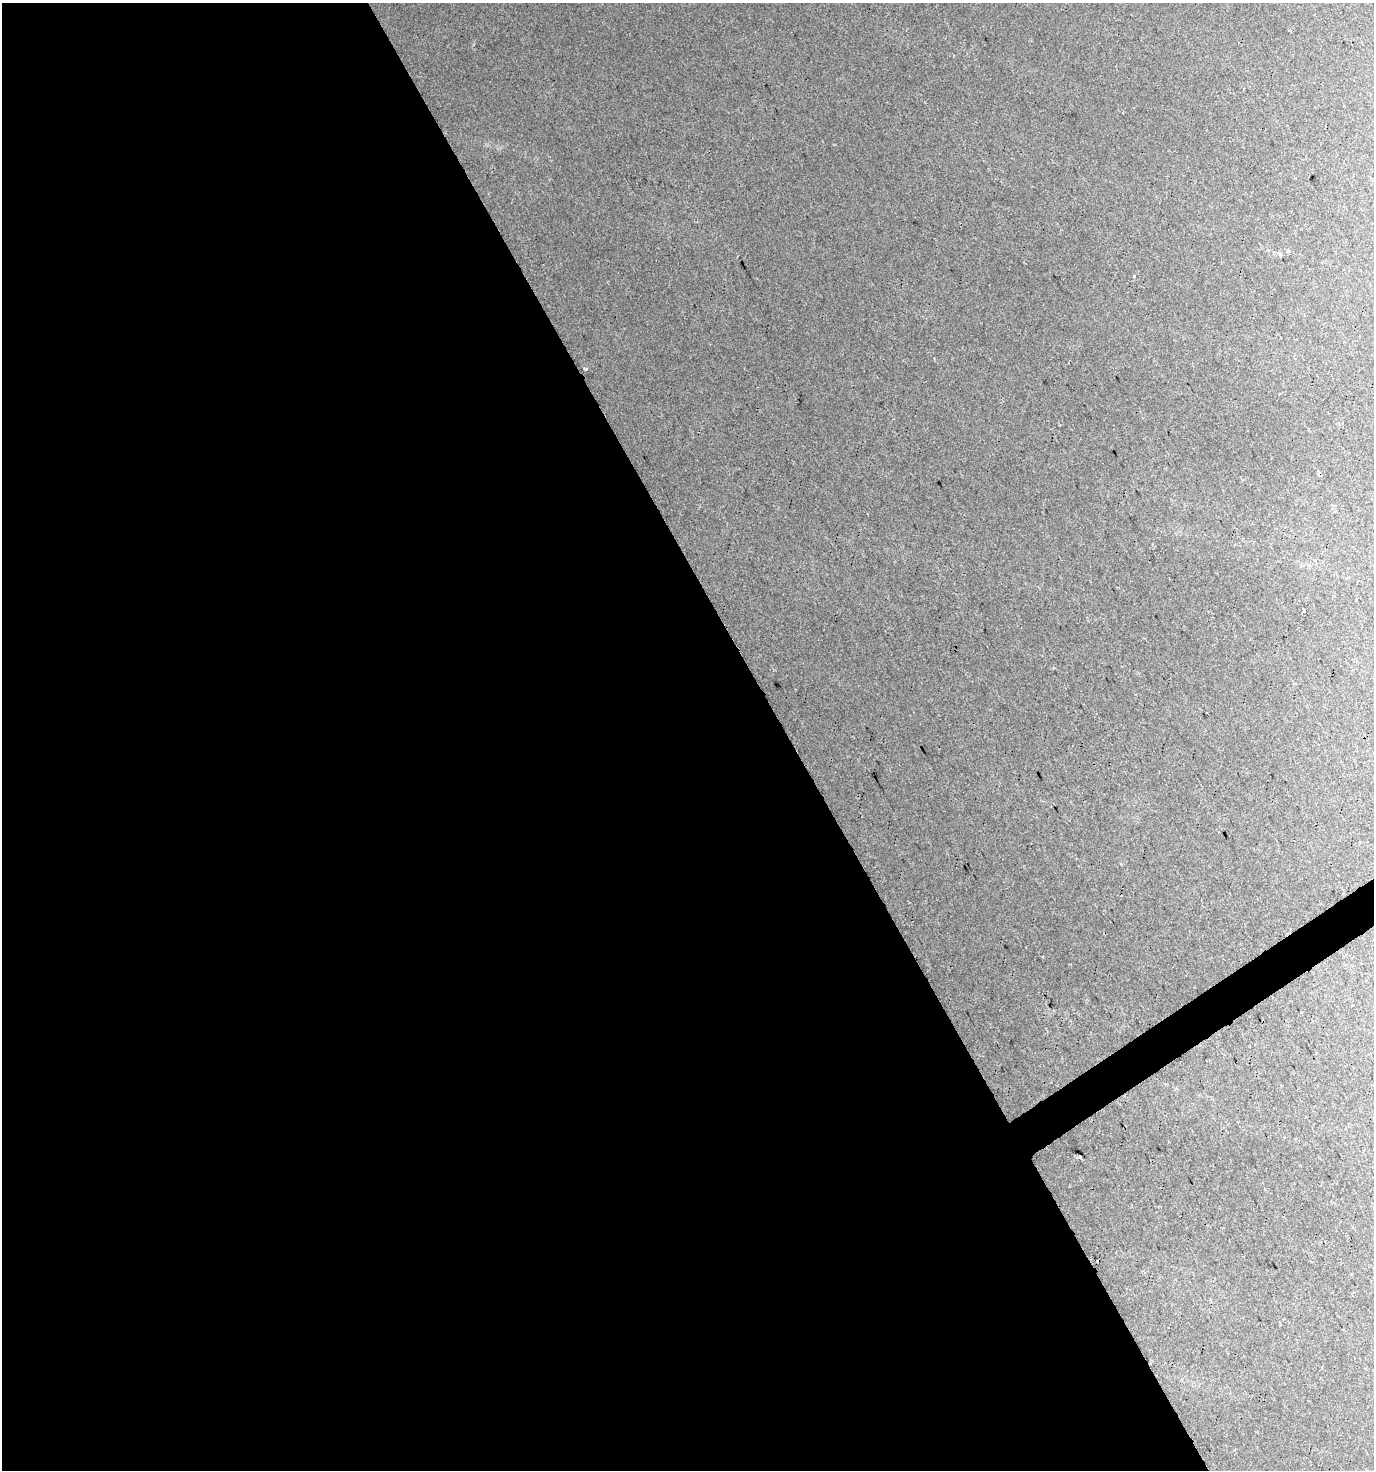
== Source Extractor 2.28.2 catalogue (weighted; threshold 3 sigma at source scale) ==
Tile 9 of 4 x 4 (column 1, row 3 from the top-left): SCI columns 177-1548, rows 1469-2936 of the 5782 x 5875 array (HDU 1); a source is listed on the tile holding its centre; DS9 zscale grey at full resolution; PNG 1376 x 1472 px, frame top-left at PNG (2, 3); no overlay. Shown black and unused: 58% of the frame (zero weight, under 2 of 3 exposures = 2% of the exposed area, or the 3 px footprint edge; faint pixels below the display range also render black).
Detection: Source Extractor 2.28.2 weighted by HDU 2 'WHT'; one run over the whole footprint, this tile lists its part. Background 0.0435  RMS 0.0062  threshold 0.0279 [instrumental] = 3 sigma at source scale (4.5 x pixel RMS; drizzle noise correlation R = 1.50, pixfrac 1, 0.0396/0.0396 arcsec/px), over >= 5 px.
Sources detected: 5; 1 cosmic-ray / hot-pixel residue — not listed; the other 4 listed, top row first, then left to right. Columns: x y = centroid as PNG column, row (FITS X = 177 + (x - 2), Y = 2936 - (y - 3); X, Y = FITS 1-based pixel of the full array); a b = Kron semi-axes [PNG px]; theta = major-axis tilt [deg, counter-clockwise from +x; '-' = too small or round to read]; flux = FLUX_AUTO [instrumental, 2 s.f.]
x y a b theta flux
1134 276 3 3 - 1.5
585 369 4 3 - 0.71
1303 611 5 3 - 7.4
1080 1157 4 3 - 4.7